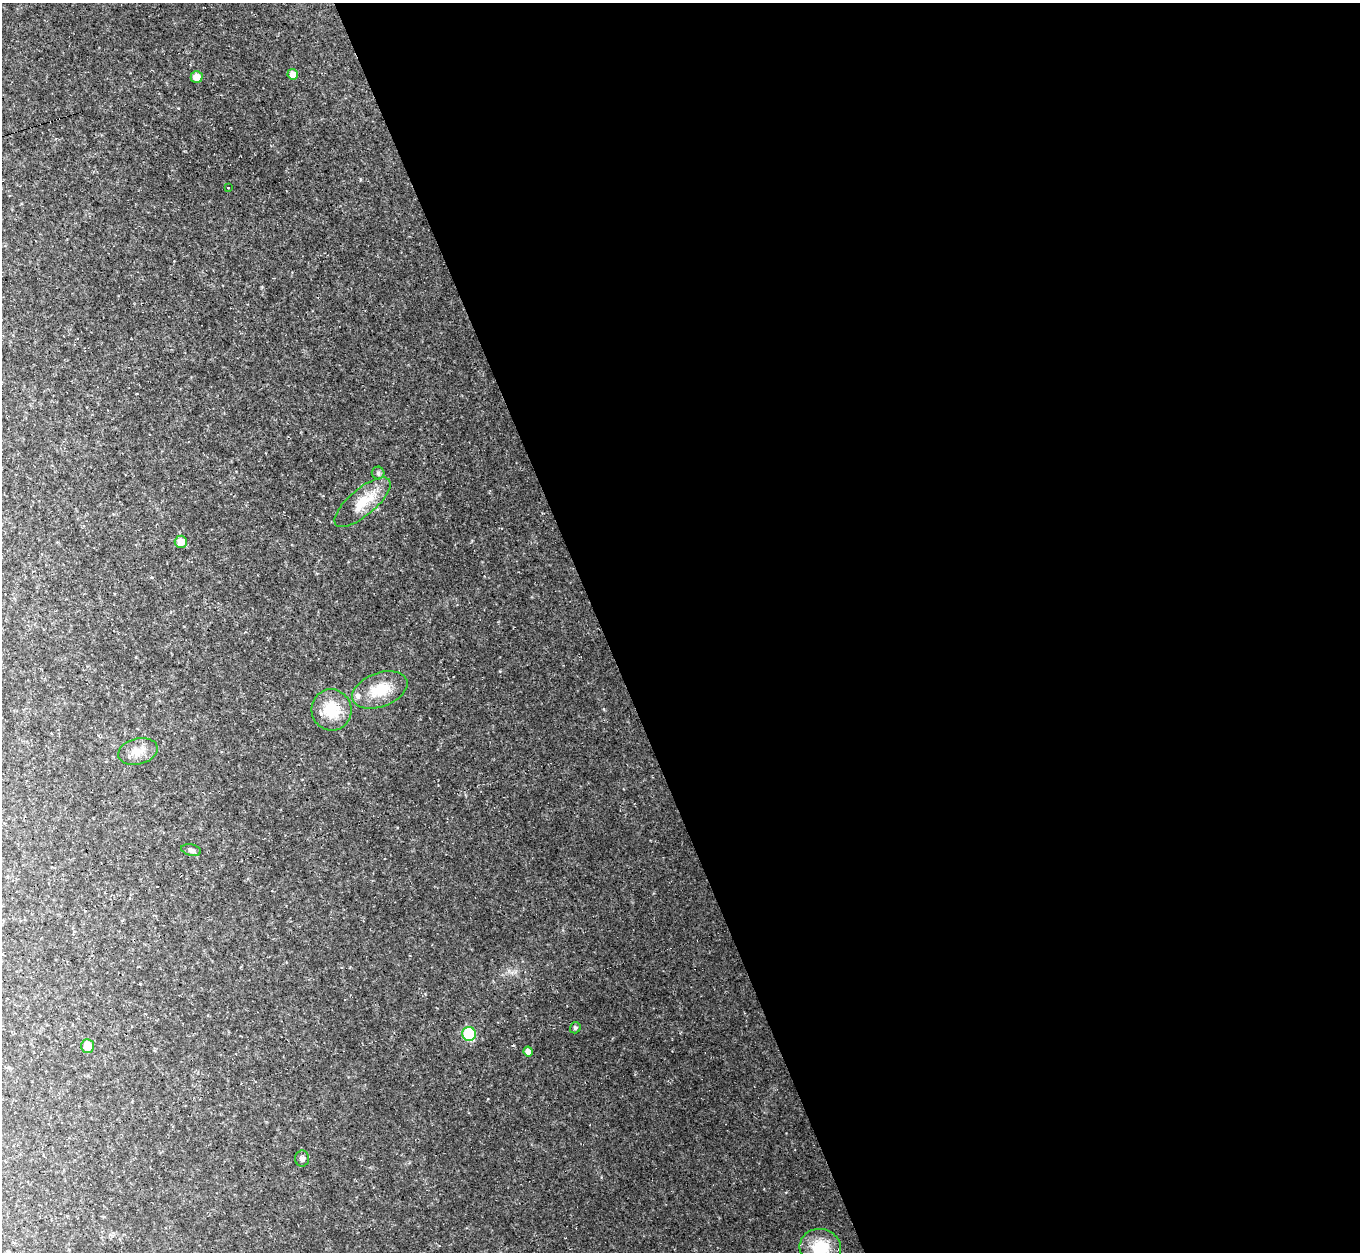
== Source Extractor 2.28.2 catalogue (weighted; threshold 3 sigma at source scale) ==
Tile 8 of 4 x 4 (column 4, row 2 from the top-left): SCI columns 4076-5433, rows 2647-3896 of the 5433 x 5419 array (HDU 1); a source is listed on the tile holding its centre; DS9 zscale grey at full resolution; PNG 1362 x 1254 px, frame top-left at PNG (2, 3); each listed source drawn as its Kron ellipse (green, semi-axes under 4 px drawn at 4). Shown black and unused: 56% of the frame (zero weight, under 2 of 3 exposures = <1% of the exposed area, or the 3 px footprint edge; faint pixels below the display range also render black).
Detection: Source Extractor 2.28.2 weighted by HDU 2 'WHT'; one run over the whole footprint, this tile lists its part. Background 0.0461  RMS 0.0073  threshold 0.0328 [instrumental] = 3 sigma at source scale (4.5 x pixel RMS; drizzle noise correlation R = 1.50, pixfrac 1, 0.05/0.05 arcsec/px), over >= 5 px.
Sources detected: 18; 1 cosmic-ray / hot-pixel residue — neither listed nor drawn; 1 inside a brighter listed object's ellipse — not listed separately; the other 16 listed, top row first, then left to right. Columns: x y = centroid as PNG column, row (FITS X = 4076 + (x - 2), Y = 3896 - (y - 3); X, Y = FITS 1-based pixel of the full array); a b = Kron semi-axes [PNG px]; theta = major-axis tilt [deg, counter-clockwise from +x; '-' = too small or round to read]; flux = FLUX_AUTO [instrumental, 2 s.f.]
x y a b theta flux
293 74 5 5 - 6.2
197 77 6 6 - 5.6
228 187 3 2 - 0.58
378 473 6 6 - 1.5
362 502 35 13 40 18
181 542 6 6 - 7.1
380 690 29 17 20 21
331 710 21 20 - 22
138 751 20 13 14 8.4
191 850 10 5 -13 2
575 1028 5 5 - 1.1
469 1034 7 7 - 36
87 1046 7 6 - 10
528 1052 5 4 - 4.2
302 1159 8 7 - 2.5
820 1248 21 19 -16 27
Isophote crosses this tile's border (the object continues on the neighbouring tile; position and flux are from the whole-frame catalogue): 1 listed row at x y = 820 1248